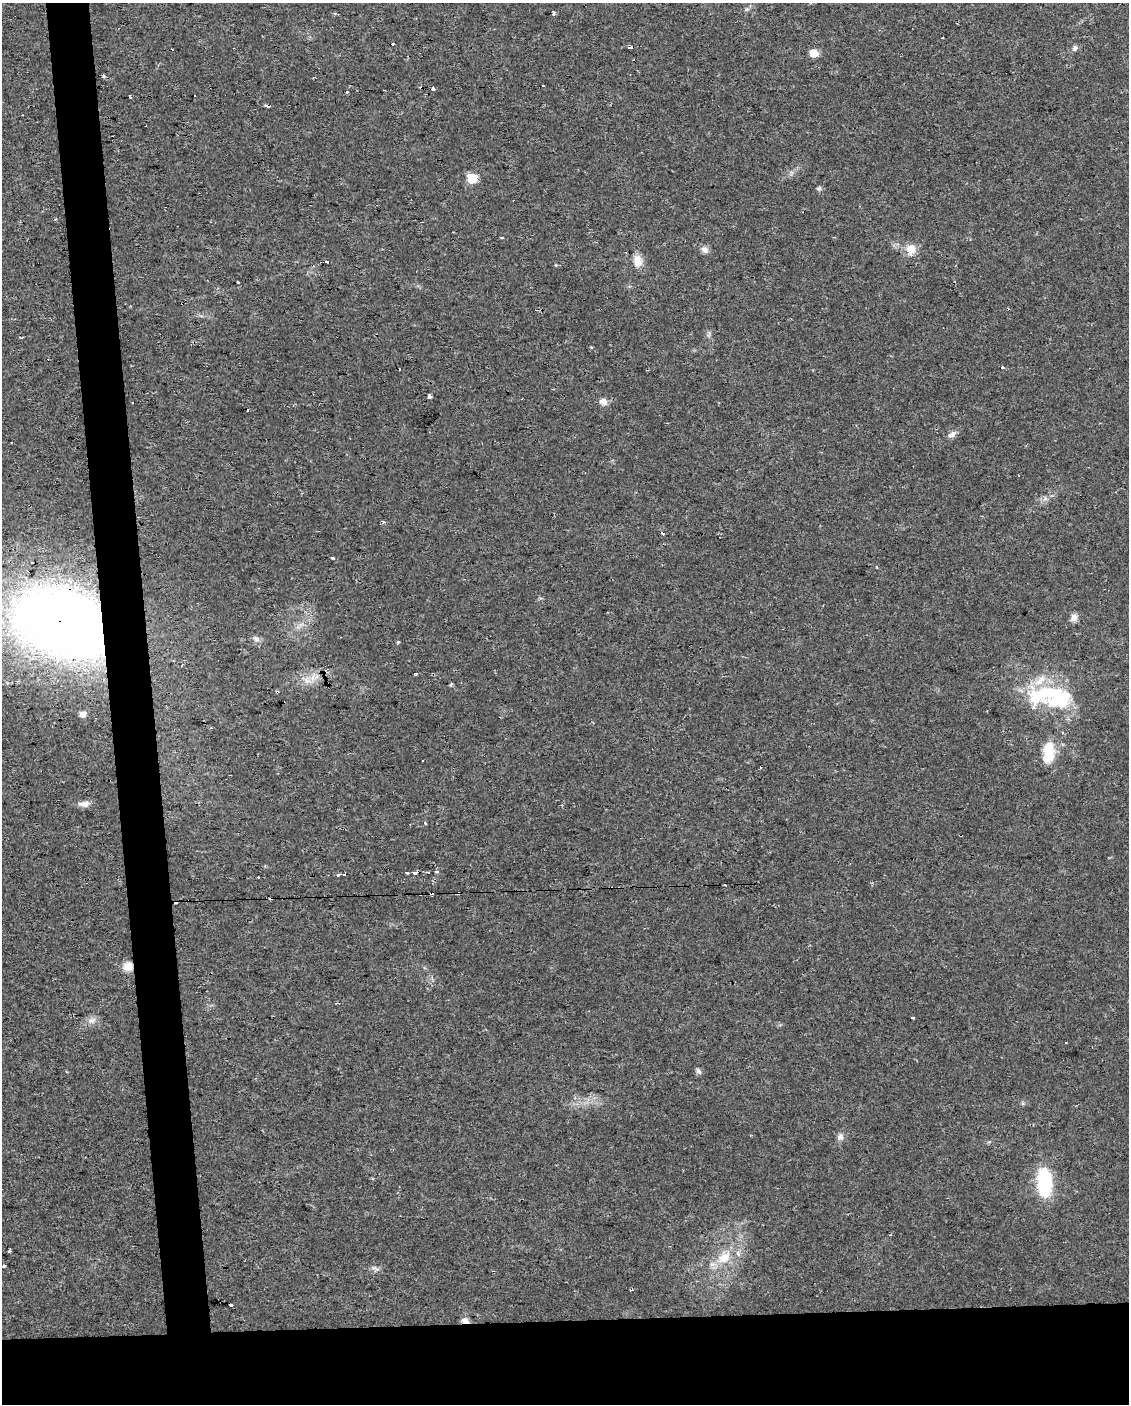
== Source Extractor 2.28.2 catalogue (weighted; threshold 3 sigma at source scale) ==
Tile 11 of 4 x 3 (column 3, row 3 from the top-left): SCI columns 2254-3380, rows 4-1405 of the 4506 x 4253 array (HDU 1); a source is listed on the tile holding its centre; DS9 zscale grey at full resolution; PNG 1131 x 1406 px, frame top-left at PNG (2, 3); no overlay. Shown black and unused: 10% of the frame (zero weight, under 2 of 3 exposures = <1% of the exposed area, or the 3 px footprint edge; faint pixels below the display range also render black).
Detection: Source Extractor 2.28.2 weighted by HDU 2 'WHT'; one run over the whole footprint, this tile lists its part. Background 0.0242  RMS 0.0032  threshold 0.0142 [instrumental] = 3 sigma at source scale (4.5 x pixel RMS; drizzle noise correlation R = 1.50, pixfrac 1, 0.0396/0.0396 arcsec/px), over >= 5 px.
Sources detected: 85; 3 inside a brighter object's white glare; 19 cosmic-ray / hot-pixel residue — not listed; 1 inside a brighter listed object's ellipse — not listed separately; the other 62 listed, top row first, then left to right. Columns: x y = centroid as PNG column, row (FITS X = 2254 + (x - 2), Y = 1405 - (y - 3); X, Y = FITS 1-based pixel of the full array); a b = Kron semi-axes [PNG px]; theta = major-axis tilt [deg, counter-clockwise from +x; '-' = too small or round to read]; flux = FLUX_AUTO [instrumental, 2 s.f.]
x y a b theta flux
554 13 4 3 - 0.83
942 38 2 2 - 0.34
393 44 3 3 - 1.5
630 47 4 2 - 2.3
1075 48 8 7 - 0.96
814 53 6 6 - 4.9
103 76 3 3 - 1.7
433 89 3 3 - 2.8
347 91 3 3 - 1
130 97 3 3 - 1.3
268 105 4 3 - 3.9
472 178 7 7 - 10
819 189 7 6 - 0.67
502 238 3 3 - 1.4
705 249 10 8 -42 1.5
911 249 15 13 -90 3.6
637 261 17 10 -83 3.2
327 262 4 3 - 1.5
556 265 4 4 - 0.32
237 283 3 3 - 7
21 337 5 2 - 0.41
1002 367 3 3 - 0.66
430 396 4 3 - 3.2
603 401 10 8 -19 1.8
952 434 11 7 33 1.5
662 533 3 3 - 2.6
332 558 3 3 - 1.6
32 562 3 3 - 2.1
1074 617 11 8 47 1.6
63 623 64 49 -25 400
256 639 8 7 - 1
398 642 3 3 - 1.2
415 674 4 3 - 0.79
306 680 10 6 -52 1.7
450 684 3 3 - 1.2
277 692 3 3 - 0.7
1050 692 69 21 11 23
83 714 8 6 28 1.4
211 728 3 2 - 0.51
1048 757 25 14 54 6.2
84 804 16 7 2 1.9
425 823 3 3 - 1.1
961 835 3 2 - 0.42
415 872 4 3 - 14
437 872 4 3 - 0.84
407 873 3 3 - 1.7
344 874 3 3 - 2.8
337 875 3 3 - 9.6
128 966 12 11 - 3
913 1017 3 3 - 1.3
92 1020 12 8 24 1.9
1066 1043 2 2 - 0.29
699 1071 8 6 -44 0.87
840 1137 10 8 51 1.4
1044 1182 29 14 -85 21
890 1235 4 2 - 0.23
9 1251 3 2 - 0.66
724 1257 22 14 36 7.4
4 1266 3 3 - 0.46
375 1268 12 4 -24 0.9
231 1305 5 3 - 2.4
465 1321 10 6 -21 1.4
Overlapping masked pixels (flux is a lower limit): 6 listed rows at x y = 268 105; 63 623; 277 692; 961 835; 128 966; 465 1321